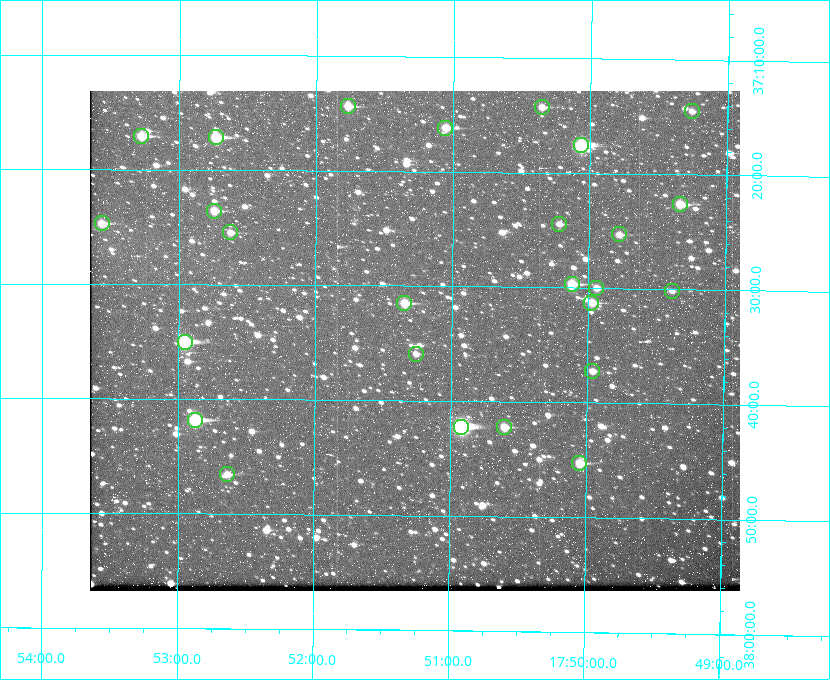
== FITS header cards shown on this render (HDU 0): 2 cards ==
NAXIS1  =                  650
NAXIS2  =                  500

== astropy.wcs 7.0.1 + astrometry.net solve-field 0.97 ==
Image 650 x 500 px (HDU 0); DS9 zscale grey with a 90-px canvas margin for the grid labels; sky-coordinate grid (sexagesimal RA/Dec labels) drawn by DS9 from the SOLVED WCS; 26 Tycho-2 reference stars matched to detected sources circled (green)
Header WCS: none
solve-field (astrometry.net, Tycho-2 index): SOLVED blind (the file carries no WCS)
Solved WCS: RA---TAN-SIP/DEC--TAN-SIP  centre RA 17:51:16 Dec +37:35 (267.82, +37.58 deg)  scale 5.23 arcsec/px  FOV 56.6' x 43.6'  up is +179 deg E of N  parity flipped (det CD > 0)
(file carries no celestial WCS; the grid is the blind solution)
Tycho-2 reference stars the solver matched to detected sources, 26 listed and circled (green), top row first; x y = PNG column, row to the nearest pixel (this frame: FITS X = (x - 90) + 1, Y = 500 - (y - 91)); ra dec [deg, ICRS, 3 dp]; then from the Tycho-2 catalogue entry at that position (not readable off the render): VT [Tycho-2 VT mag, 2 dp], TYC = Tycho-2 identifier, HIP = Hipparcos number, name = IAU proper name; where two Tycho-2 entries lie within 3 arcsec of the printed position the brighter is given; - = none
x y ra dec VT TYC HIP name
348 106 267.943 +37.240 10.39 2620-505-1 - -
542 107 267.589 +37.238 11.09 2619-212-1 - -
692 111 267.316 +37.242 12.03 2619-611-1 - -
445 128 267.764 +37.270 10.17 2620-784-1 - -
141 136 268.319 +37.285 9.88 2620-536-1 - -
216 137 268.183 +37.286 8.98 2620-786-1 87506 -
581 145 267.517 +37.293 8.96 2619-379-1 - -
680 204 267.335 +37.377 10.60 2619-634-1 - -
214 211 268.186 +37.393 10.44 2620-175-1 - -
102 223 268.392 +37.412 10.60 2620-800-1 - -
559 224 267.555 +37.408 11.50 2619-358-1 - -
230 232 268.156 +37.424 11.25 2620-712-1 - -
619 234 267.445 +37.422 11.17 2619-451-1 - -
572 284 267.531 +37.495 10.07 2619-274-1 - -
596 288 267.485 +37.500 11.33 2619-40-1 - -
672 291 267.347 +37.503 12.15 3088-638-1 - -
404 303 267.836 +37.525 9.96 3089-889-1 - -
591 303 267.494 +37.522 10.35 3088-270-1 - -
185 342 268.239 +37.584 8.64 3089-755-1 - -
416 354 267.815 +37.598 11.54 3089-1081-1 - -
592 371 267.491 +37.621 11.40 3088-1284-1 - -
195 420 268.219 +37.697 8.93 3089-671-1 - -
461 427 267.730 +37.705 8.13 3089-1203-1 87349 -
504 427 267.652 +37.703 11.04 3089-693-1 - -
579 463 267.512 +37.755 10.10 3089-2332-1 - -
227 474 268.159 +37.775 11.22 3089-2245-1 - -